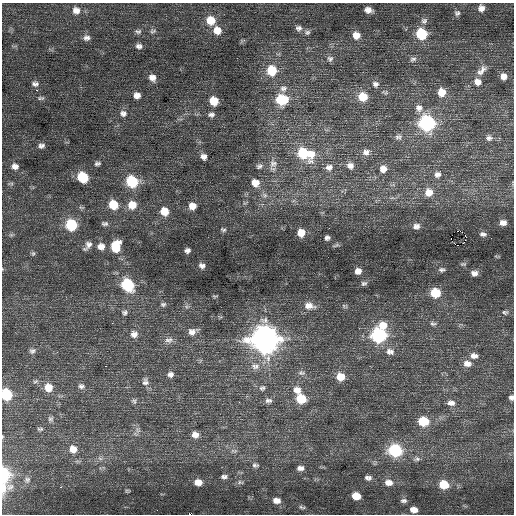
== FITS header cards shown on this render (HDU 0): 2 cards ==
NAXIS1  =                  512 / Axis length
NAXIS2  =                  512 / Axis length

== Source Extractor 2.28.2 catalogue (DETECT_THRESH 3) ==
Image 512 x 512 px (HDU 0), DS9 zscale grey, 1 PNG px = 1 image px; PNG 516 x 516 px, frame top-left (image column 1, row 512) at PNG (2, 3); no overlay
Background 0.379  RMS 0.84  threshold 2.52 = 3 sigma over >= 5 px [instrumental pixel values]
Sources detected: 154; all 154 listed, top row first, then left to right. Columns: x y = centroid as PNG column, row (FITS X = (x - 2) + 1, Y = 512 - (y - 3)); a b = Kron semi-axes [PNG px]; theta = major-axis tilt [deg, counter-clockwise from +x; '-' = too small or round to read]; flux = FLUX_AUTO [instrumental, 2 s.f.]
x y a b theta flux
481 8 9 8 - 330
76 10 11 10 - 430
368 10 9 7 -13 340
457 13 8 8 - 190
211 20 10 9 - 980
424 21 10 9 - 240
299 28 8 7 - 210
217 30 10 9 - 660
138 31 10 6 -3 160
153 31 10 6 15 150
307 32 8 7 - 160
421 34 8 8 - 2700
356 35 8 8 - 530
86 38 10 7 -1 230
139 46 9 7 -8 210
330 59 8 8 - 180
413 59 9 6 9 160
272 70 10 9 - 1700
482 70 17 8 47 370
503 76 6 6 - 320
152 78 9 8 - 380
478 82 9 8 - 360
35 84 8 6 -1 190
375 84 8 7 - 180
283 88 10 10 - 350
37 90 3 2 - 150
442 92 8 7 - 710
137 95 8 7 - 330
363 97 9 8 - 1000
41 98 10 5 1 120
282 100 13 11 1 2100
214 101 8 8 - 1000
419 108 9 9 - 290
123 113 10 9 - 270
211 115 9 7 1 200
427 123 9 8 - 8800
398 137 10 7 7 180
489 138 9 7 -10 190
41 146 8 7 - 200
366 152 11 8 12 300
303 153 13 9 -45 2800
311 154 11 9 -13 640
204 157 8 7 - 270
97 163 9 6 9 160
273 164 13 12 - 480
15 166 9 8 - 340
259 166 10 7 24 200
350 166 10 9 - 300
329 167 10 8 4 320
383 169 9 8 - 420
440 171 3 2 - 270
437 175 9 8 - 290
83 177 8 7 - 2800
132 181 9 8 - 3600
255 183 10 9 - 640
429 192 10 10 - 630
265 195 9 7 -52 230
113 205 9 8 - 1400
132 205 10 9 - 810
192 206 8 8 - 510
164 211 9 8 - 850
503 223 9 7 3 330
105 224 9 6 -5 150
71 225 8 8 - 3300
416 226 9 8 - 280
223 230 8 5 -14 110
458 231 3 2 - 5500
301 233 8 8 - 720
483 234 10 6 -12 200
465 235 3 2 - 810
327 238 6 5 - 160
451 238 2 2 - 260
465 240 2 2 - 50
463 243 3 2 - 23
88 245 14 7 52 290
458 245 2 2 - 2500
101 246 9 8 - 410
116 246 11 8 74 1500
187 250 6 5 - 190
33 253 6 5 - 95
497 256 8 3 -1 61
463 264 9 5 8 110
202 266 8 7 - 220
442 270 10 6 -1 170
358 271 7 6 - 360
474 273 8 7 - 280
364 283 8 6 15 130
128 285 9 7 -53 4700
435 293 8 7 - 1900
215 296 8 3 4 65
163 304 7 6 - 120
309 306 14 9 -9 500
344 306 6 4 -71 77
125 312 7 7 - 140
505 312 9 6 -1 140
112 323 2 2 - 160
433 324 9 6 -2 140
383 325 12 9 6 760
192 331 11 7 17 330
134 334 8 8 - 300
379 335 9 8 - 7200
264 339 12 11 - 55000
169 340 12 7 5 250
32 351 9 7 25 170
390 351 12 8 -11 320
474 356 9 7 -9 270
467 364 10 7 -10 360
106 366 2 2 - 76
255 366 13 9 -4 380
301 373 10 6 -4 170
170 374 7 6 - 200
340 377 9 7 -3 850
35 381 7 4 20 100
145 382 9 8 - 210
81 386 8 7 - 180
48 387 8 8 - 750
262 388 8 6 9 140
297 390 11 9 -21 490
6 394 8 7 - 3300
511 397 5 4 - 140
301 399 9 8 - 1400
268 400 10 7 0 200
134 401 7 6 - 120
451 403 10 7 -11 260
50 419 8 7 - 150
423 421 9 7 -10 1800
40 429 8 5 0 110
137 430 7 4 -71 150
195 435 8 7 - 350
2 437 4 3 - 43
73 449 10 9 - 510
395 450 9 8 - 4600
234 451 11 4 -5 130
100 458 7 4 -19 130
417 459 9 7 5 180
255 465 9 7 -5 160
300 468 9 6 -2 250
3 474 10 6 -75 4300
224 477 9 5 1 160
368 478 9 6 -6 200
27 480 9 7 85 180
198 482 8 6 -5 500
240 482 9 5 -13 130
389 483 10 7 -4 450
444 484 9 8 - 1300
60 487 3 2 - 94
3 488 16 11 90 580
127 491 6 4 -8 74
356 496 7 6 - 910
277 501 10 7 -4 340
404 501 9 6 1 170
301 507 7 5 -44 100
414 510 8 6 -10 450
189 514 2 2 - 590
At the frame edge (FLAGS 8, measured only in part): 6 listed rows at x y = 6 394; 511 397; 2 437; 3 474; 3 488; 189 514